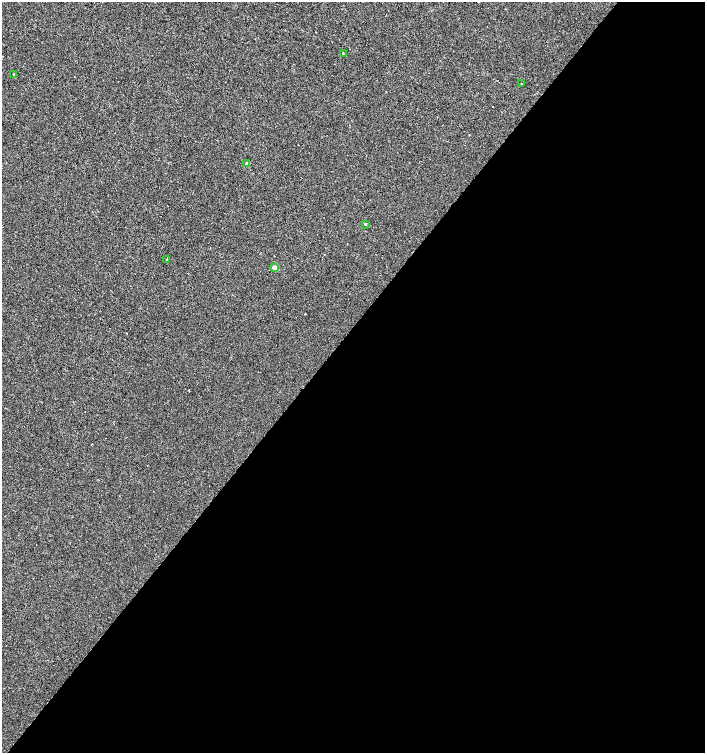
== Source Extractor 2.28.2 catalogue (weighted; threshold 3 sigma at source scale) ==
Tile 12 of 4 x 4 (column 4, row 3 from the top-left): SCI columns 4453-5857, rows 1502-3002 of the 6028 x 6010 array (HDU 1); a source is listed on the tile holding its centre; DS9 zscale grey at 2 x 2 block average (1 PNG px = mean of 2 x 2 image px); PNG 707 x 755 px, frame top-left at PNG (2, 2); each listed source drawn as its Kron ellipse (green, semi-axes under 4 px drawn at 4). Shown black and unused: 56% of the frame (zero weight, under 2 of 3 exposures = <1% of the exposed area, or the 3 px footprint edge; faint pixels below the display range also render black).
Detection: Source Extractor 2.28.2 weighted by HDU 2 'WHT'; one run over the whole footprint, this tile lists its part. Background 2.31e-04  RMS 0.0021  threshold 0.00961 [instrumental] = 3 sigma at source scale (4.5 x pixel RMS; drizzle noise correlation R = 1.50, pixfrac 1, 0.0396/0.0396 arcsec/px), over >= 5 px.
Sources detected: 7; all 7 listed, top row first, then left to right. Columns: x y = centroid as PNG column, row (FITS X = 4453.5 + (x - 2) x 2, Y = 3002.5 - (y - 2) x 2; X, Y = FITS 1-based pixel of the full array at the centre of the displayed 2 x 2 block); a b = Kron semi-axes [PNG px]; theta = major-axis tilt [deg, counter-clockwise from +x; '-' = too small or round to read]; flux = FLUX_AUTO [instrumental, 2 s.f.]
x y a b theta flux
343 53 2 2 - 0.32
14 74 2 2 - 0.79
521 84 2 2 - 0.27
246 163 3 3 - 0.52
365 224 3 3 - 0.37
167 259 2 2 - 2
275 268 3 2 - 7.4